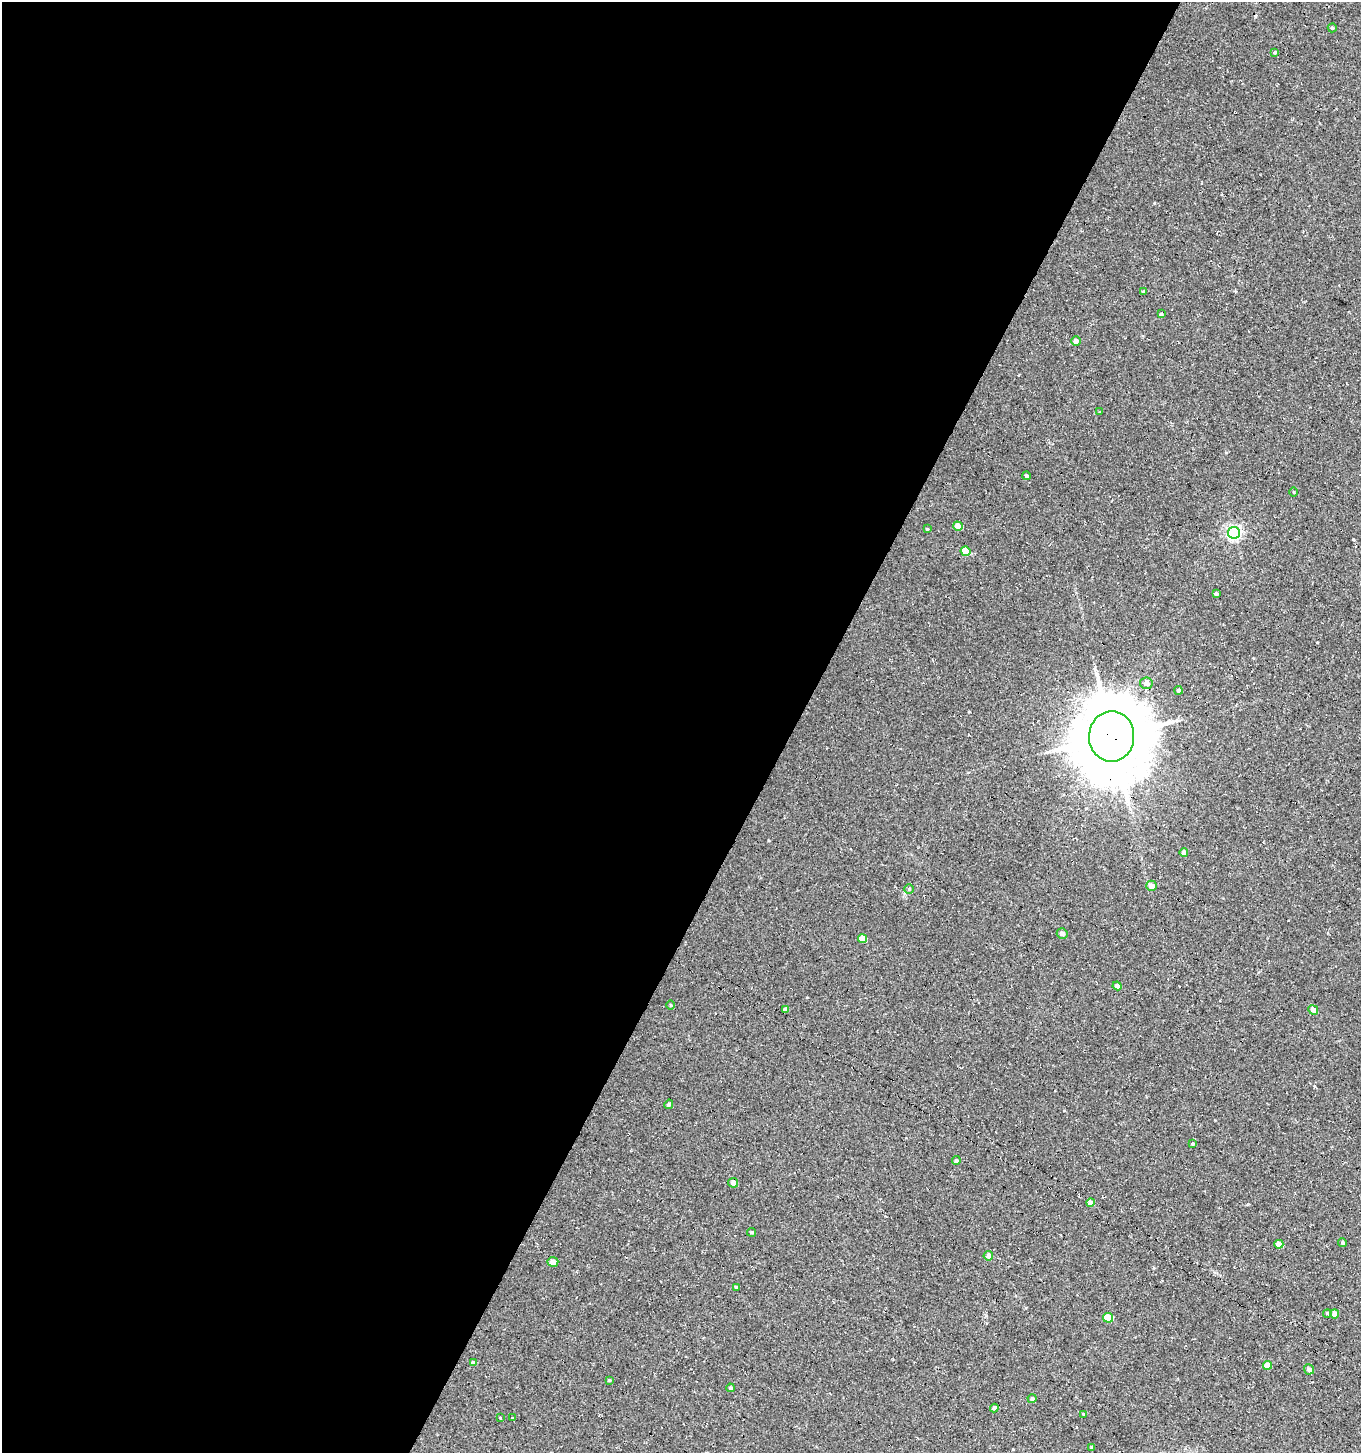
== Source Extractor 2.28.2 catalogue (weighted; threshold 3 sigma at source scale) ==
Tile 5 of 4 x 4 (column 1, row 2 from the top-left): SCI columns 249-1607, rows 2907-4357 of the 5950 x 5842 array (HDU 1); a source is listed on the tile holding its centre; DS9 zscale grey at full resolution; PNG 1363 x 1455 px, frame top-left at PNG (2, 2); each listed source drawn as its Kron ellipse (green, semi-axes under 4 px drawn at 4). Shown black and unused: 58% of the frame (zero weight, under 2 of 3 exposures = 3% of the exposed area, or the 3 px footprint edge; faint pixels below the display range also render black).
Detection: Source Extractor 2.28.2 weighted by HDU 2 'WHT'; one run over the whole footprint, this tile lists its part. Background 0.00441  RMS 0.005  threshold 0.0225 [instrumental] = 3 sigma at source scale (4.5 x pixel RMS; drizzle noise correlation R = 1.50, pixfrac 1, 0.0396/0.0396 arcsec/px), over >= 5 px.
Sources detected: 52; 2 cosmic-ray / hot-pixel residue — neither listed nor drawn; the other 50 listed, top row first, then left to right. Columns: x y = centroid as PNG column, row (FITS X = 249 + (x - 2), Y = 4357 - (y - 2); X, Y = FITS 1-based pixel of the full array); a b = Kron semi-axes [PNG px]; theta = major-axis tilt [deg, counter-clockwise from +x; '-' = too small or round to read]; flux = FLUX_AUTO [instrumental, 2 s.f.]
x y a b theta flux
1332 28 4 4 - 0.77
1275 52 3 3 - 0.62
1143 292 4 3 - 0.73
1161 314 4 4 - 0.68
1076 341 5 4 - 2.5
1100 412 3 2 - 0.54
1026 476 4 3 - 0.69
1293 492 5 3 - 0.41
958 526 5 4 - 3.7
927 529 3 3 - 0.46
1234 533 6 6 - 100
965 551 5 4 - 8.8
1216 594 3 3 - 0.78
1146 683 6 6 - 2.9
1178 690 4 4 - 1.3
1112 736 25 22 87 4000
1184 853 4 4 - 1.9
1152 886 5 5 - 3.4
909 889 4 4 - 0.58
1062 934 5 5 - 2.2
863 939 4 4 - 7
1117 986 4 4 - 2.4
670 1005 5 3 - 0.41
785 1010 4 4 - 2.2
1313 1010 5 4 - 2.3
669 1104 4 4 - 4.5
1193 1144 4 3 - 0.58
956 1161 4 4 - 1.1
733 1183 5 5 - 2.7
1091 1203 4 4 - 3.7
752 1232 4 4 - 0.72
1343 1243 4 4 - 0.8
1279 1244 4 4 - 4.9
988 1256 5 4 - 2.8
553 1262 5 4 - 3
736 1287 4 3 - 0.84
1327 1313 4 4 - 0.83
1335 1314 4 4 - 3.4
1108 1318 5 5 - 12
473 1363 4 4 - 1.6
1268 1365 4 4 - 4.9
1309 1369 5 5 - 1.5
609 1380 4 4 - 0.56
730 1388 4 3 - 0.62
1032 1399 4 4 - 1.2
994 1408 4 4 - 1.4
1083 1414 3 2 - 0.33
500 1418 3 3 - 4.5
512 1418 3 3 - 1.5
1091 1447 4 3 - 0.47
Overlapping masked pixels (flux is a lower limit): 1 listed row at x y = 1112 736